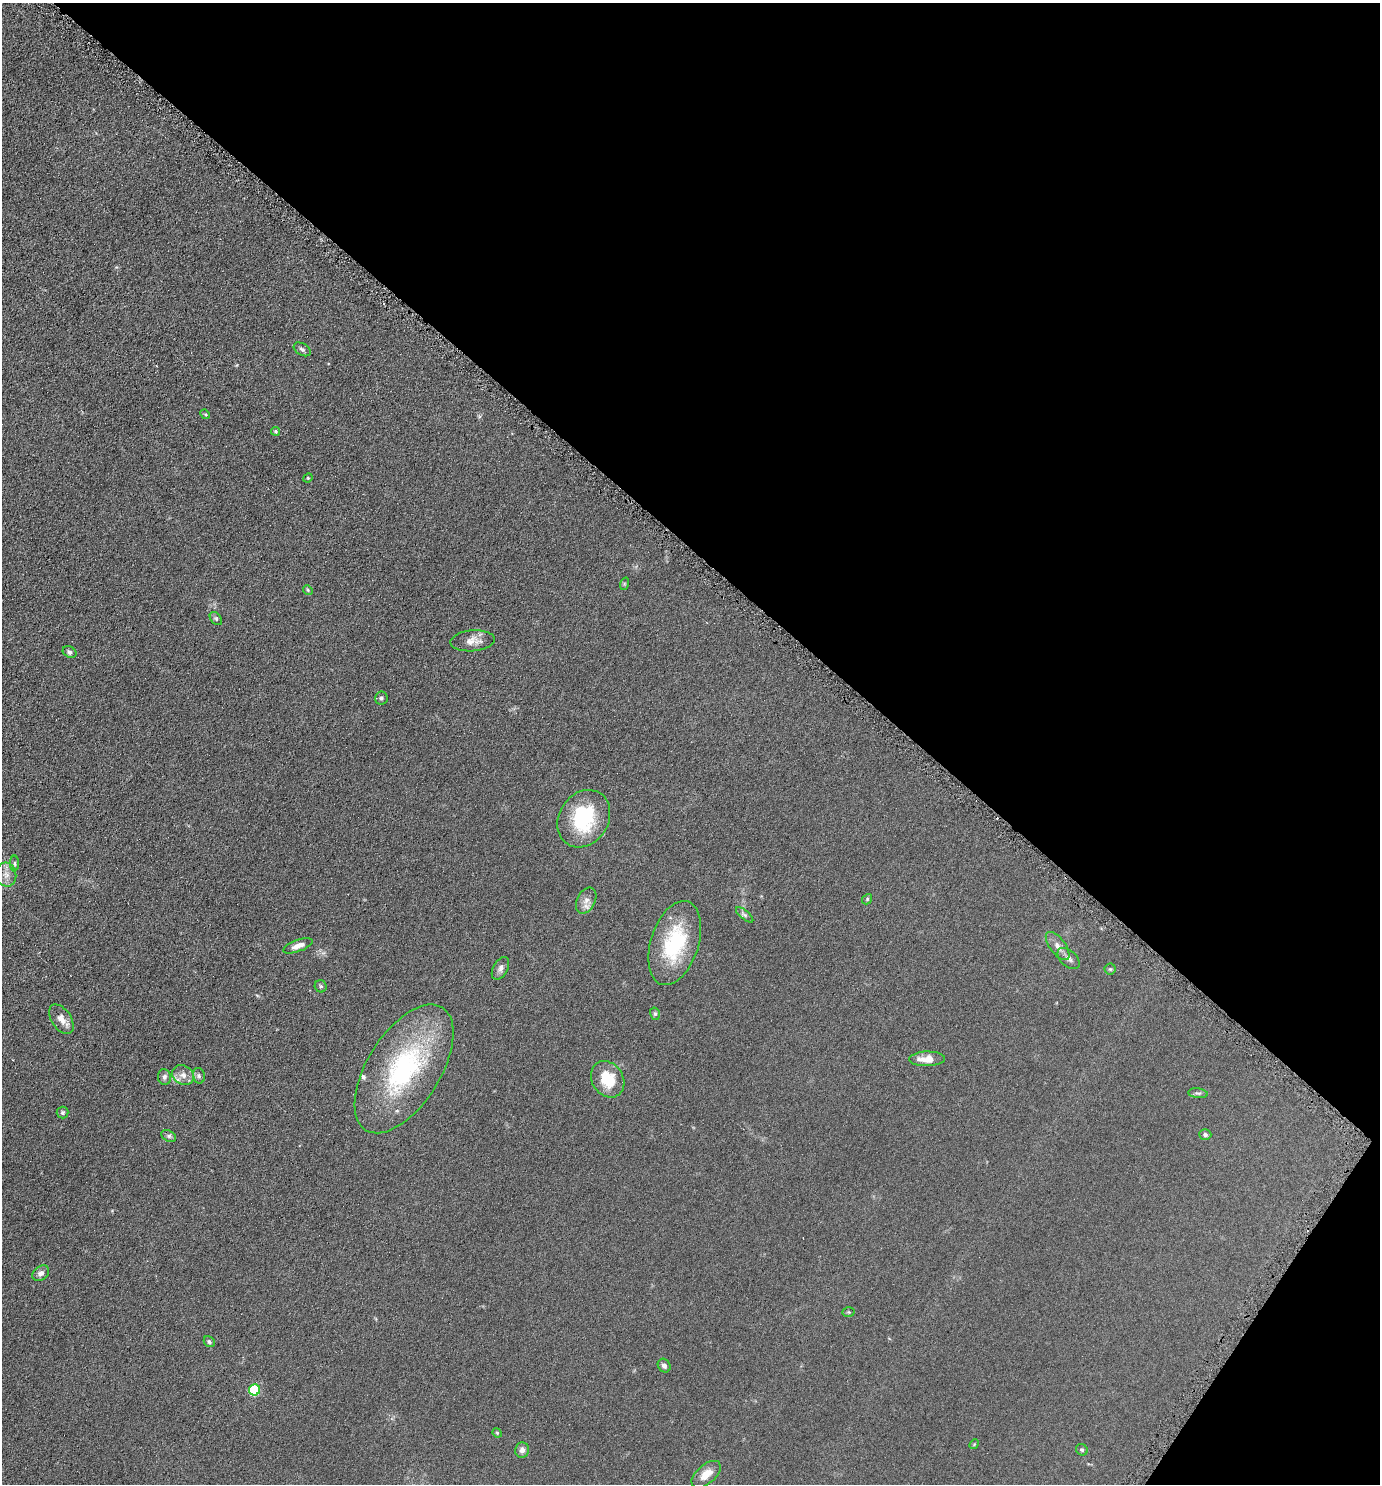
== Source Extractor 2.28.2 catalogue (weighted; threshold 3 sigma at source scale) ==
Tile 8 of 4 x 4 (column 4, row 2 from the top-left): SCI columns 4285-5662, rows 2973-4454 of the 5952 x 5946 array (HDU 1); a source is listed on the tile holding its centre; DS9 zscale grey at full resolution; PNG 1382 x 1486 px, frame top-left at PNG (2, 3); each listed source drawn as its Kron ellipse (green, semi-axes under 4 px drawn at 4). Shown black and unused: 39% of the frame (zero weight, under 4 of 8 exposures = <1% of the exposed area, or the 3 px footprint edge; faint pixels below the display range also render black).
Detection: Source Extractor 2.28.2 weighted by HDU 2 'WHT'; one run over the whole footprint, this tile lists its part. Background 0.0906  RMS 0.0077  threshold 0.0316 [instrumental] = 3 sigma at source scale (4.09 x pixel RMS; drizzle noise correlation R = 1.36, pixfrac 0.8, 0.05/0.05 arcsec/px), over >= 5 px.
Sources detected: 50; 1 inside a brighter object's white glare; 2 cosmic-ray / hot-pixel residue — neither listed nor drawn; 2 inside a brighter listed object's ellipse — not listed separately; the other 45 listed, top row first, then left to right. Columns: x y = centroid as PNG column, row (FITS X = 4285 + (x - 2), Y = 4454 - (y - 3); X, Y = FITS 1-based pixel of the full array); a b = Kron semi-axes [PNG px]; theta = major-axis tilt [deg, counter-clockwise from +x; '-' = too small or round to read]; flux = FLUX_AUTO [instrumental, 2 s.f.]
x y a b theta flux
302 349 9 5 -32 1.8
205 414 5 4 - 0.74
276 431 4 4 - 0.85
308 478 5 4 - 0.72
624 584 6 4 72 0.9
308 590 5 4 - 0.82
216 619 7 5 -50 1.2
473 641 22 10 5 7.1
70 652 7 5 -30 1.8
381 698 6 6 - 1.6
584 819 30 24 57 50
15 863 8 4 -90 1.2
6 875 12 10 -76 4.9
867 899 5 4 - 0.94
586 901 14 9 63 4.7
745 915 11 4 -40 1.8
675 943 43 24 72 49
298 946 16 5 20 5.3
1058 946 17 8 -53 4.7
1069 958 13 8 -41 3.3
500 968 12 7 60 2.9
1110 969 5 5 - 0.99
321 986 6 6 - 1.4
655 1014 6 5 - 1.2
61 1019 16 9 -56 6.5
927 1059 18 7 1 8.7
404 1069 72 36 58 110
183 1075 11 9 -31 4.5
199 1076 8 6 -77 1.7
164 1077 8 6 -81 2.2
608 1079 19 15 -56 22
1198 1093 10 5 -7 1.7
62 1113 6 6 - 1.2
1205 1135 6 5 - 1.6
169 1136 8 5 -27 1.6
41 1273 9 7 38 3.3
849 1312 6 5 - 0.87
209 1342 6 5 - 1.2
664 1366 7 6 - 2.3
254 1390 5 5 - 46
497 1433 5 4 - 0.74
974 1444 5 4 - 0.64
522 1450 8 7 - 3
1082 1450 6 5 - 1.3
706 1474 17 9 41 8.4
Overlapping masked pixels (flux is a lower limit): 1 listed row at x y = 404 1069